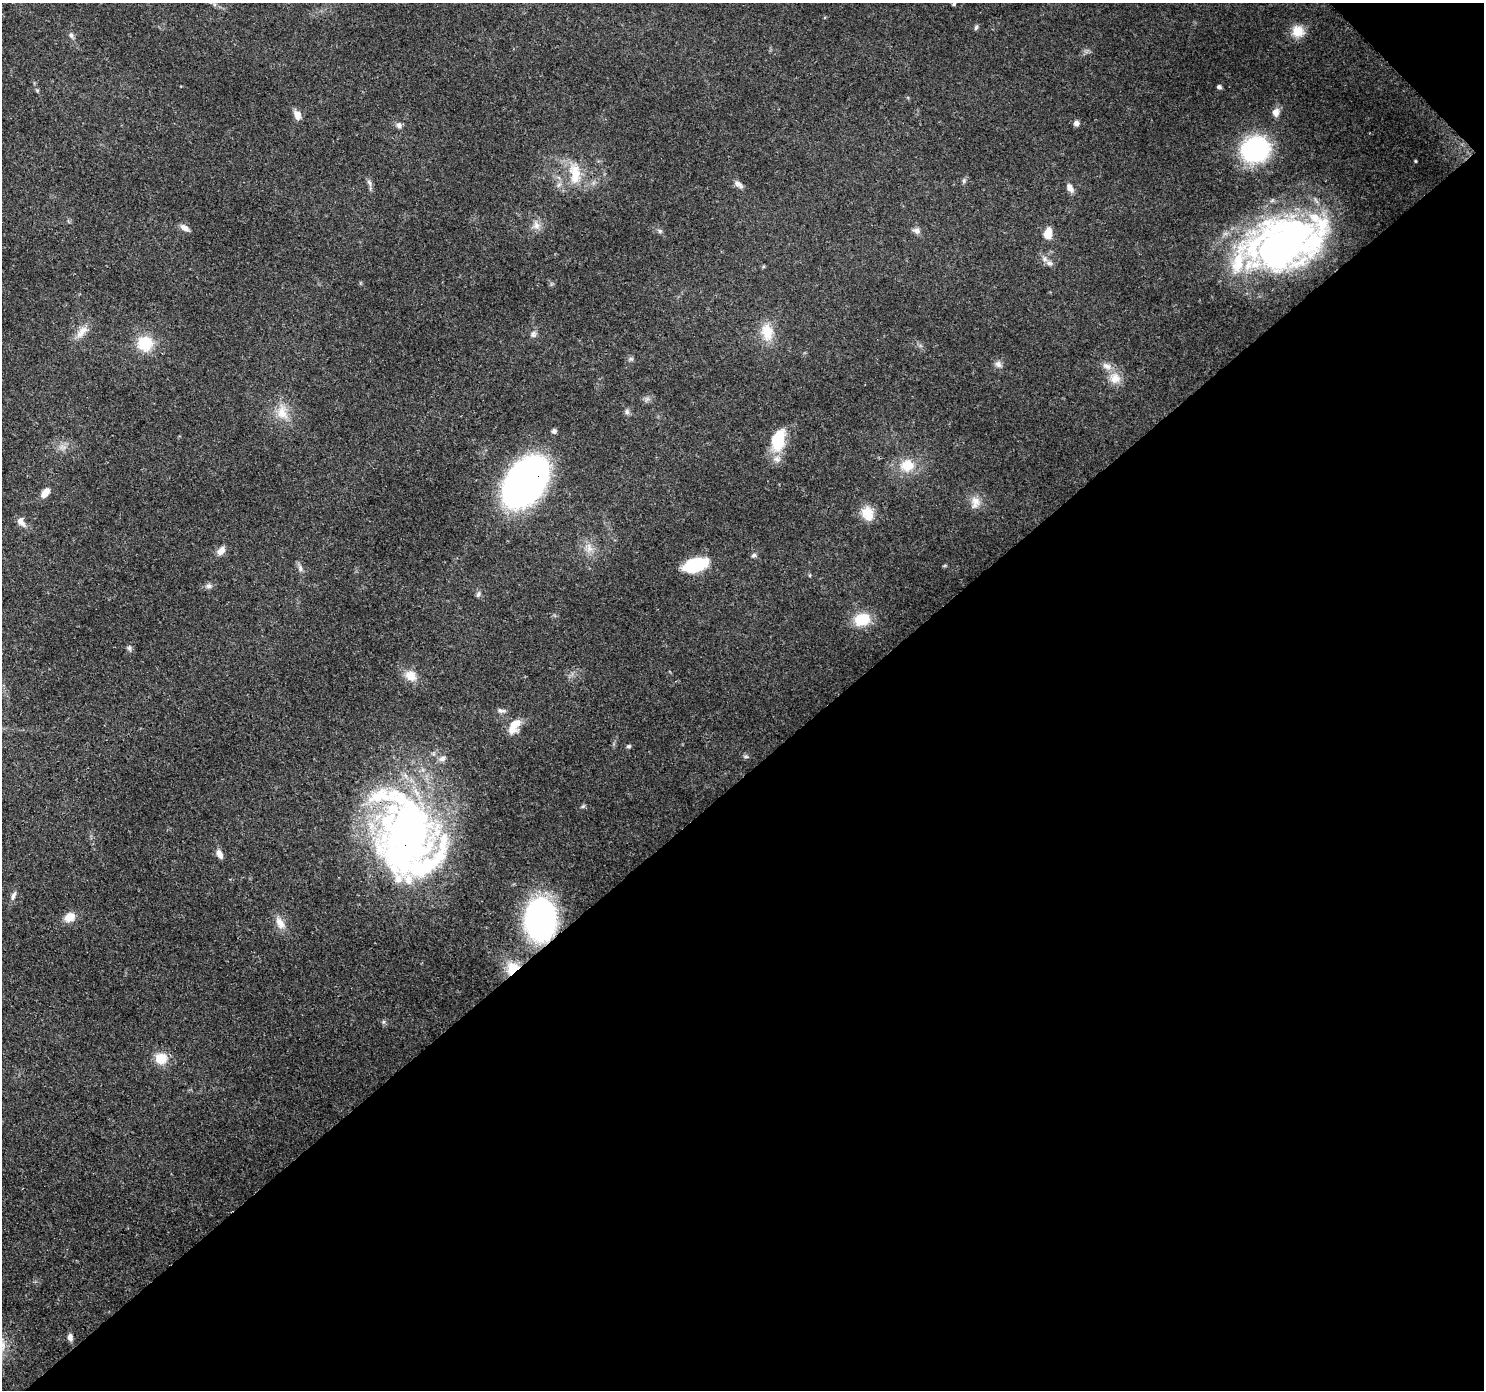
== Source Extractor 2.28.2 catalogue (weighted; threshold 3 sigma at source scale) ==
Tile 12 of 4 x 4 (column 4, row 3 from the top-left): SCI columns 4537-6018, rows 1617-3004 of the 6113 x 6069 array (HDU 1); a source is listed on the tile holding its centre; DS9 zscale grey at full resolution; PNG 1486 x 1392 px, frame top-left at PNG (2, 3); no overlay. Shown black and unused: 45% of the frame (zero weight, under 3 of 4 exposures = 7% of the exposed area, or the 3 px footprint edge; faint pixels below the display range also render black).
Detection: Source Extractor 2.28.2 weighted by HDU 2 'WHT'; one run over the whole footprint, this tile lists its part. Background 0.13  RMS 0.0047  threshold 0.0213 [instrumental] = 3 sigma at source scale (4.5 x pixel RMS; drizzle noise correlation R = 1.50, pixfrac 1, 0.0396/0.0396 arcsec/px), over >= 5 px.
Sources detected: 78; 2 inside a brighter object's white glare — not listed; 7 inside a brighter listed object's ellipse — not listed separately; the other 69 listed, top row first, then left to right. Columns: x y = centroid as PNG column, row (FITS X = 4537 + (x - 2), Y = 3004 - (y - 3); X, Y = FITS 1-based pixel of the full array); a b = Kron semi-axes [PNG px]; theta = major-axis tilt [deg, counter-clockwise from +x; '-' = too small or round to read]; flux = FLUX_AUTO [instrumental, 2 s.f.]
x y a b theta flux
214 4 7 4 -72 0.79
954 4 4 3 - 0.75
976 27 7 5 72 0.92
1297 31 16 15 - 7.4
71 35 8 6 -54 1.4
1219 87 5 4 - 1.1
1276 112 11 9 78 3.3
297 115 12 8 -68 3.4
1076 123 6 6 - 1.8
399 125 8 7 - 2
1255 149 21 19 27 72
1415 161 5 3 - 0.41
575 173 33 16 -85 13
964 181 7 5 84 0.92
369 183 11 4 -63 1.5
738 184 13 7 -40 2.3
558 185 7 4 70 1.1
1070 188 12 7 -63 2.7
536 225 12 10 -70 3.3
185 228 11 6 -30 2.8
660 231 8 5 -28 1.1
916 231 10 7 -14 1.9
1048 234 12 8 83 5.8
1283 243 76 52 25 200
1045 259 8 7 - 2
82 332 22 10 49 5.1
767 332 24 16 -80 10
533 334 9 8 - 1.8
145 343 16 16 - 15
631 359 7 4 -18 0.88
998 364 9 9 - 2
1115 378 16 16 - 6.5
647 399 8 5 34 1.2
282 412 22 15 -80 8.7
627 412 8 6 -75 1.3
554 431 6 6 - 1.1
778 439 27 14 77 18
907 465 17 16 - 11
525 482 36 24 56 250
45 493 11 7 52 4.6
975 502 17 13 90 5.2
867 513 19 14 -72 7.6
21 522 14 8 -59 3.1
589 548 13 8 -79 3.8
221 551 11 8 50 3.1
754 555 7 5 30 1
696 565 25 12 16 25
300 568 10 6 -81 1.7
209 586 9 6 -1 1.6
478 594 9 4 65 1.1
862 619 20 16 16 13
129 648 8 6 -88 1.2
411 676 16 13 -36 6.2
501 711 12 6 -7 1.7
514 726 20 11 57 7.7
628 746 5 5 - 0.89
746 756 8 4 -8 0.79
442 759 11 7 25 2
583 806 7 4 45 0.74
410 833 91 70 -56 230
220 854 11 6 -63 3.2
13 895 13 5 64 1.8
70 917 13 10 34 5.5
540 920 32 23 86 130
280 923 17 10 -62 4.9
512 968 17 13 52 9.1
383 1022 6 4 71 0.75
161 1058 13 12 - 8.7
70 1337 8 6 -76 2
Overlapping masked pixels (flux is a lower limit): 4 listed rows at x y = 525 482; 410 833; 540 920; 512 968
Isophote crosses this tile's border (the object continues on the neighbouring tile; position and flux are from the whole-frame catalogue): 1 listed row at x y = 214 4